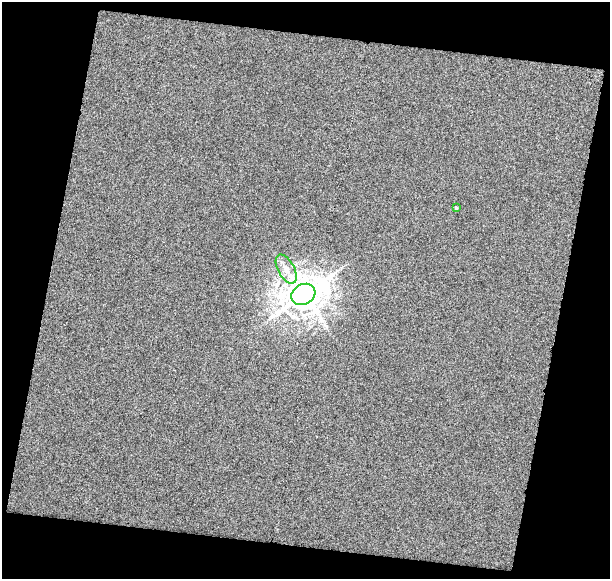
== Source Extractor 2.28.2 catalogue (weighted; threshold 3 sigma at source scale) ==
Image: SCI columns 1-608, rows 28-604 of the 608 x 630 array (HDU 1 of 3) = the unmasked area's bounding box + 8 px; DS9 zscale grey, full resolution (1 PNG px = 1 image px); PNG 612 x 581 px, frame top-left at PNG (2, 2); each listed source drawn as its Kron ellipse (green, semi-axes under 4 px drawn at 4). Shown black and unused: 26% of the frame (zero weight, under 3 of 6 exposures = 1% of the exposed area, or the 3 px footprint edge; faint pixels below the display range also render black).
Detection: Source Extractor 2.28.2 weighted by HDU 2 'WHT'. Background -0.0199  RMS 0.11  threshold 0.445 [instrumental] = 3 sigma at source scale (4.09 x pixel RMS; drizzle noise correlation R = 1.36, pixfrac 0.8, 0.0396/0.0396 arcsec/px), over >= 5 px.
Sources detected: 3; all 3 listed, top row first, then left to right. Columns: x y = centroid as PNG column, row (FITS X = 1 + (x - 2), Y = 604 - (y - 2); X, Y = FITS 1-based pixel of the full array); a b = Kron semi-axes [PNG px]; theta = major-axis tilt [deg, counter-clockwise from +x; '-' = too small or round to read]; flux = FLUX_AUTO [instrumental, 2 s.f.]
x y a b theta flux
456 208 4 3 - 12
286 269 16 8 -61 91
303 294 12 10 28 22000